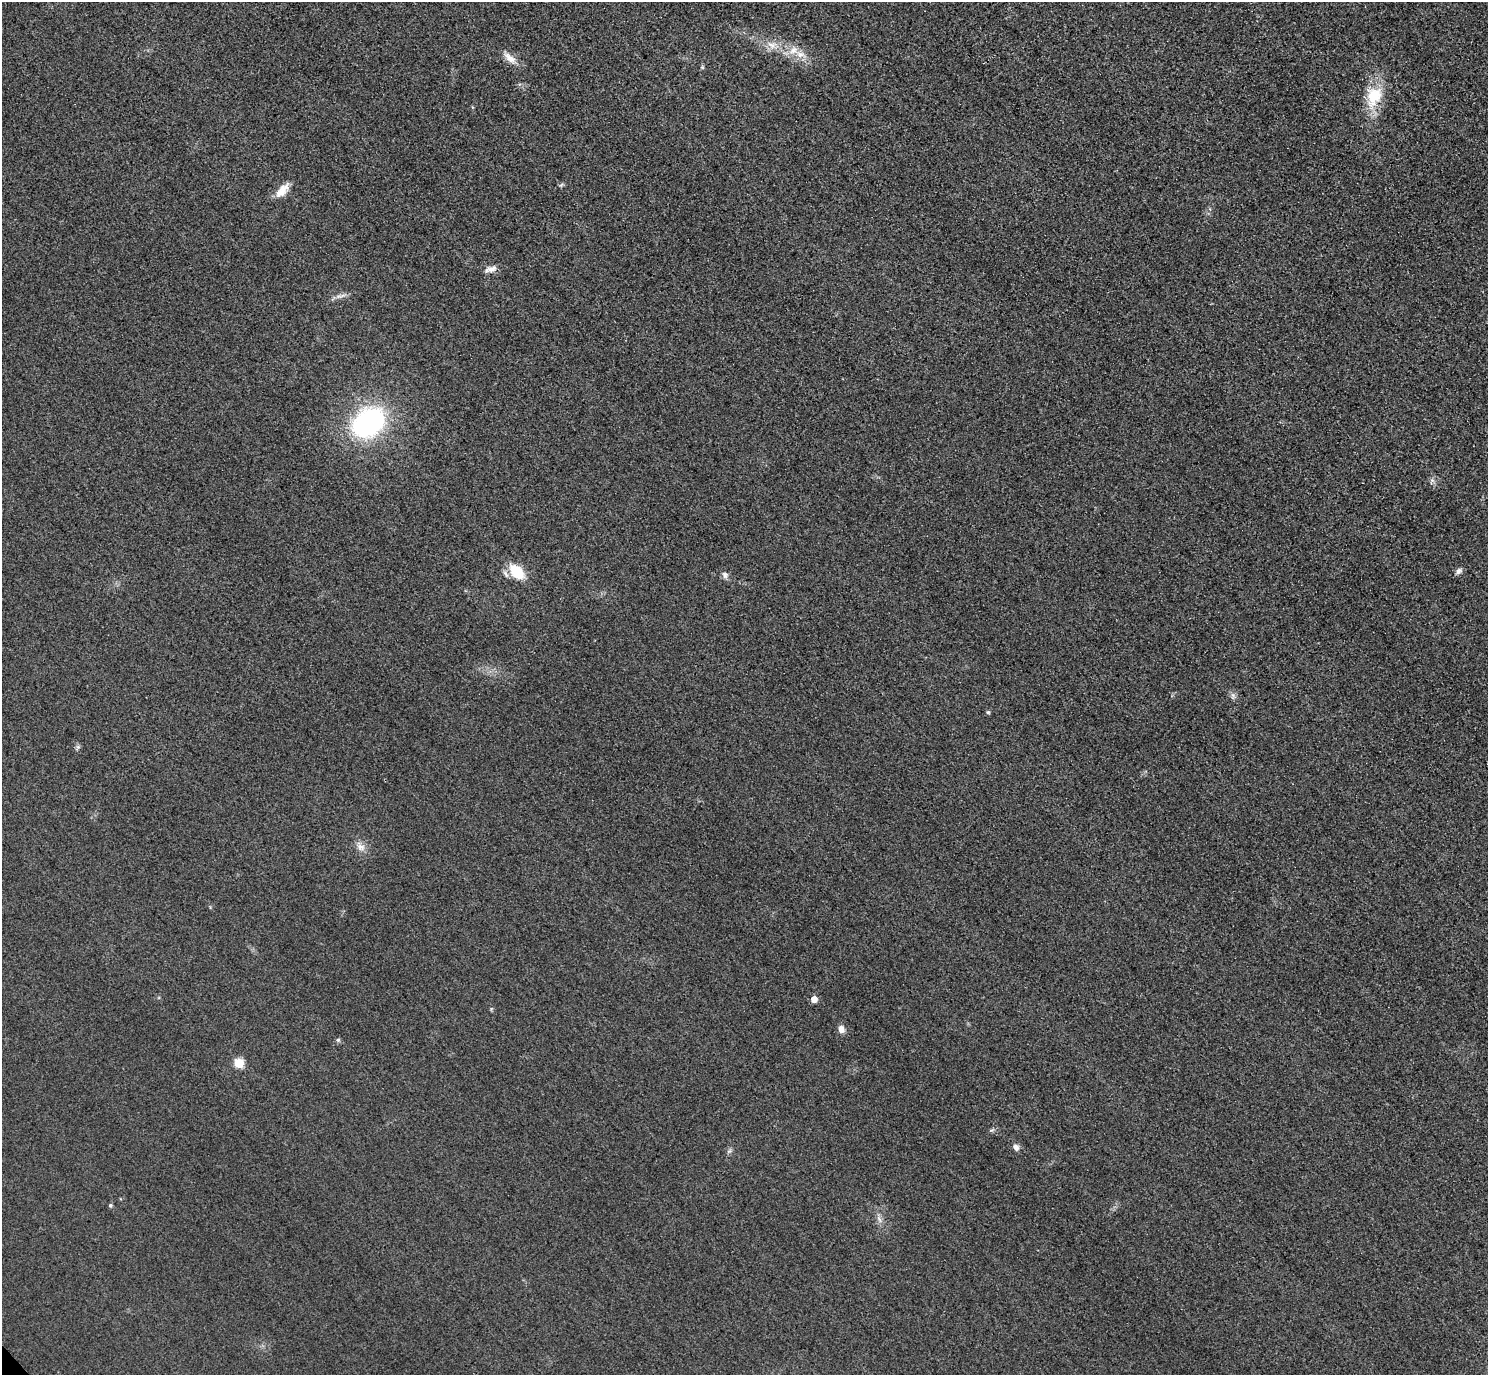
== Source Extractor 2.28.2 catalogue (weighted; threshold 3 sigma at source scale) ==
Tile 10 of 4 x 4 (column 2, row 3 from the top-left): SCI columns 1518-3003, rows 1558-2930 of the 6005 x 6003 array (HDU 1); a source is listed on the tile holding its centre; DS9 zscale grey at full resolution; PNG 1490 x 1377 px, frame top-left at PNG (2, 2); no overlay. Shown black and unused: <1% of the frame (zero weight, under 3 of 4 exposures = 3% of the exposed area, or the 3 px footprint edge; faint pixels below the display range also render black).
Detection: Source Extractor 2.28.2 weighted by HDU 2 'WHT'; one run over the whole footprint, this tile lists its part. Background 0.0521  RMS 0.016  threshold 0.0725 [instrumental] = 3 sigma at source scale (4.5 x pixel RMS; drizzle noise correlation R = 1.50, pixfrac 1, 0.05/0.05 arcsec/px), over >= 5 px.
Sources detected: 25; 1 inside a brighter listed object's ellipse — not listed separately; the other 24 listed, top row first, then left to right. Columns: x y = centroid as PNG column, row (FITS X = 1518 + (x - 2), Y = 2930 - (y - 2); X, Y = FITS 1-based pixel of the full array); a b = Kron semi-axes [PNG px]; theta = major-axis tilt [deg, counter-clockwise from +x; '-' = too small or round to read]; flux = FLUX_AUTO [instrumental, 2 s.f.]
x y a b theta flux
772 45 15 8 -24 15
793 50 13 11 30 18
510 58 19 9 -41 15
702 67 6 4 -72 2.1
1374 96 30 20 68 57
282 190 23 9 49 19
491 269 16 7 16 9.5
340 296 17 3 13 6.1
368 423 31 23 38 270
1459 571 9 7 37 5.6
517 572 16 10 -44 51
725 575 9 7 -48 5.6
1233 696 10 5 83 4.6
988 712 4 4 - 2.3
78 747 6 5 - 3
361 847 12 10 -37 11
814 999 5 5 - 18
841 1029 11 8 -77 8
338 1040 5 5 - 2.7
239 1063 5 5 - 93
1016 1147 9 7 -60 6.4
729 1151 7 4 33 3
110 1205 5 4 - 2.8
879 1219 10 4 -60 5.2